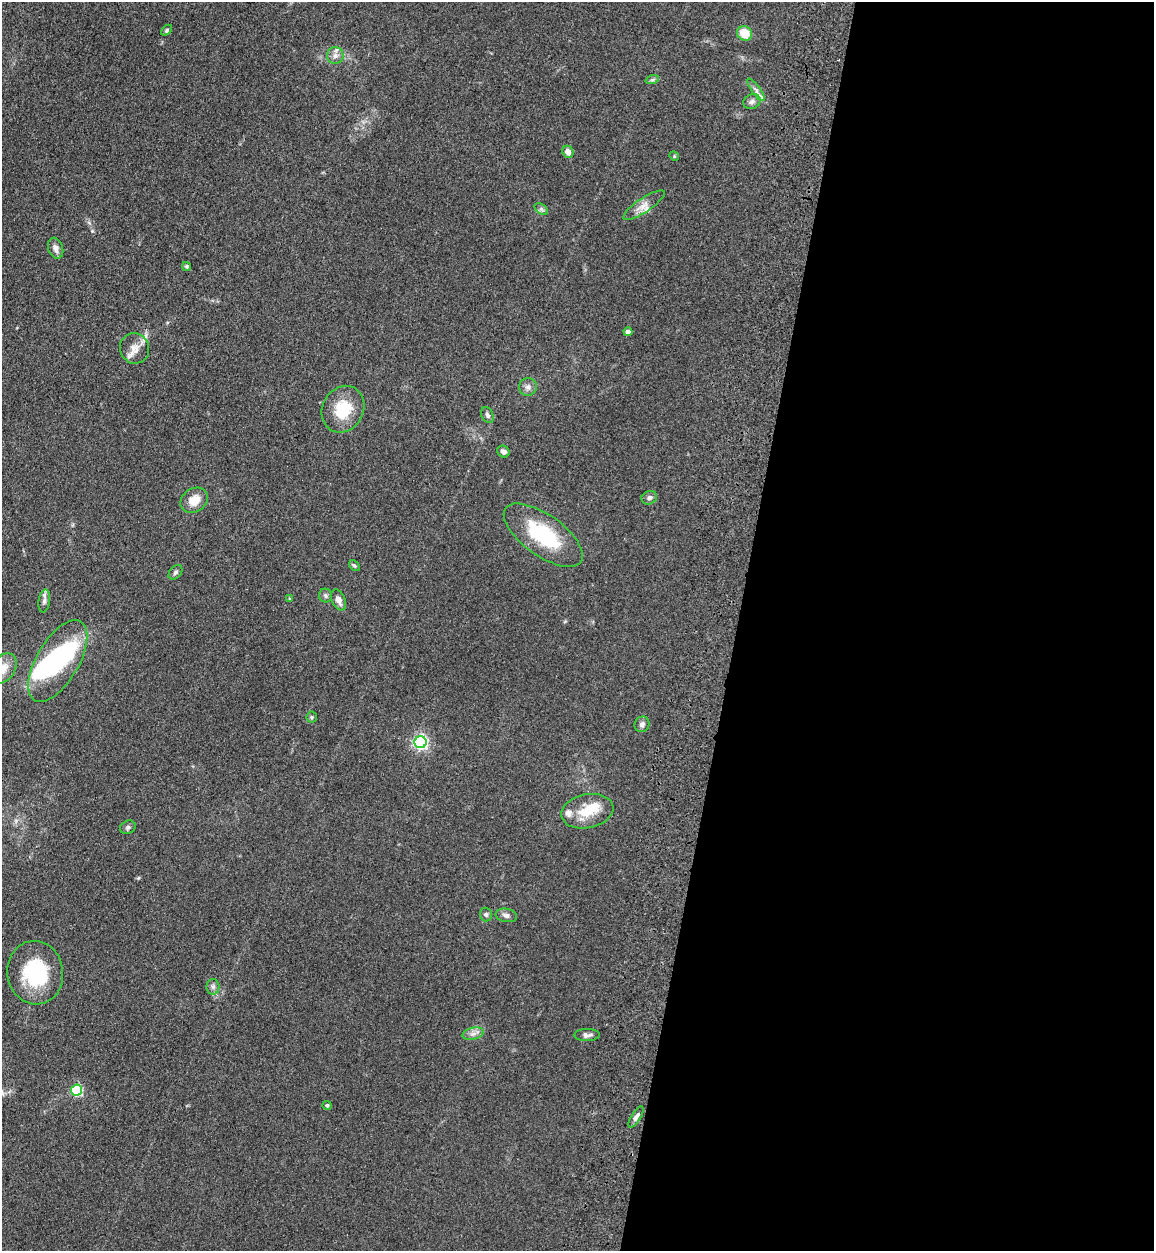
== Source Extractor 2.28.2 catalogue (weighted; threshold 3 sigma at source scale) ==
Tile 12 of 4 x 4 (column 4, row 3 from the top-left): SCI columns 3818-4969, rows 1285-2533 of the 5209 x 5064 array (HDU 1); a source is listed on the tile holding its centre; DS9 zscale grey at full resolution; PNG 1156 x 1253 px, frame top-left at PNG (2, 2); each listed source drawn as its Kron ellipse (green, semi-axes under 4 px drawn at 4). Shown black and unused: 36% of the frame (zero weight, under 3 of 4 exposures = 6% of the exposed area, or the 3 px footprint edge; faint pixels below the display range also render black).
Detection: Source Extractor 2.28.2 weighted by HDU 2 'WHT'; one run over the whole footprint, this tile lists its part. Background 0.135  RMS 0.0077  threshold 0.0348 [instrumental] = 3 sigma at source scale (4.5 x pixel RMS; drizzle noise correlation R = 1.50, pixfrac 1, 0.05/0.05 arcsec/px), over >= 5 px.
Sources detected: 49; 2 inside a brighter object's white glare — neither listed nor drawn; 4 inside a brighter listed object's ellipse — not listed separately; the other 43 listed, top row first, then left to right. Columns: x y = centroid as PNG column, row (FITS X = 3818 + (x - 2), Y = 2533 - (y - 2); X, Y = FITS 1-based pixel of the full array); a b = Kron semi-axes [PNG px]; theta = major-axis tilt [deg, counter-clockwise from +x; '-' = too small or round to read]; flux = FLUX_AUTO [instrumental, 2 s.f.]
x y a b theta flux
166 30 6 4 43 1.2
745 33 8 7 - 15
335 56 8 8 - 3.8
652 80 7 4 18 1.4
756 90 13 4 -54 3.2
752 102 9 7 20 2.9
568 152 6 5 - 5
674 156 5 4 - 0.82
644 205 24 7 34 6.8
541 209 7 5 -35 1.8
56 248 11 7 -71 3.6
187 266 4 4 - 1.1
628 332 4 4 - 3.9
135 348 15 14 - 8
528 387 9 9 - 3.4
343 409 24 20 62 25
487 415 8 5 -65 2.1
503 451 6 5 - 3.1
649 498 8 6 24 2.3
194 500 15 11 35 11
543 535 46 20 -36 54
354 566 6 4 -48 1.2
175 572 8 5 50 1.9
325 595 7 6 - 1.8
290 599 4 4 - 0.72
338 600 11 7 -66 4.9
44 601 12 5 82 3
58 661 46 21 59 71
3 668 17 12 54 10
312 717 5 5 - 1.1
642 724 8 7 - 2.8
420 742 6 6 - 160
587 811 26 17 12 21
128 827 8 6 25 1.8
486 915 7 6 - 1.7
506 915 11 6 -11 3.1
35 973 32 28 -81 51
213 987 8 6 -88 2.4
473 1034 11 6 13 3.5
587 1035 13 6 1 3.3
77 1090 5 5 - 72
327 1105 4 4 - 1.3
636 1117 12 5 58 3.3
Isophote crosses this tile's border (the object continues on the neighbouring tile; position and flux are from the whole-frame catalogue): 1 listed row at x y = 3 668